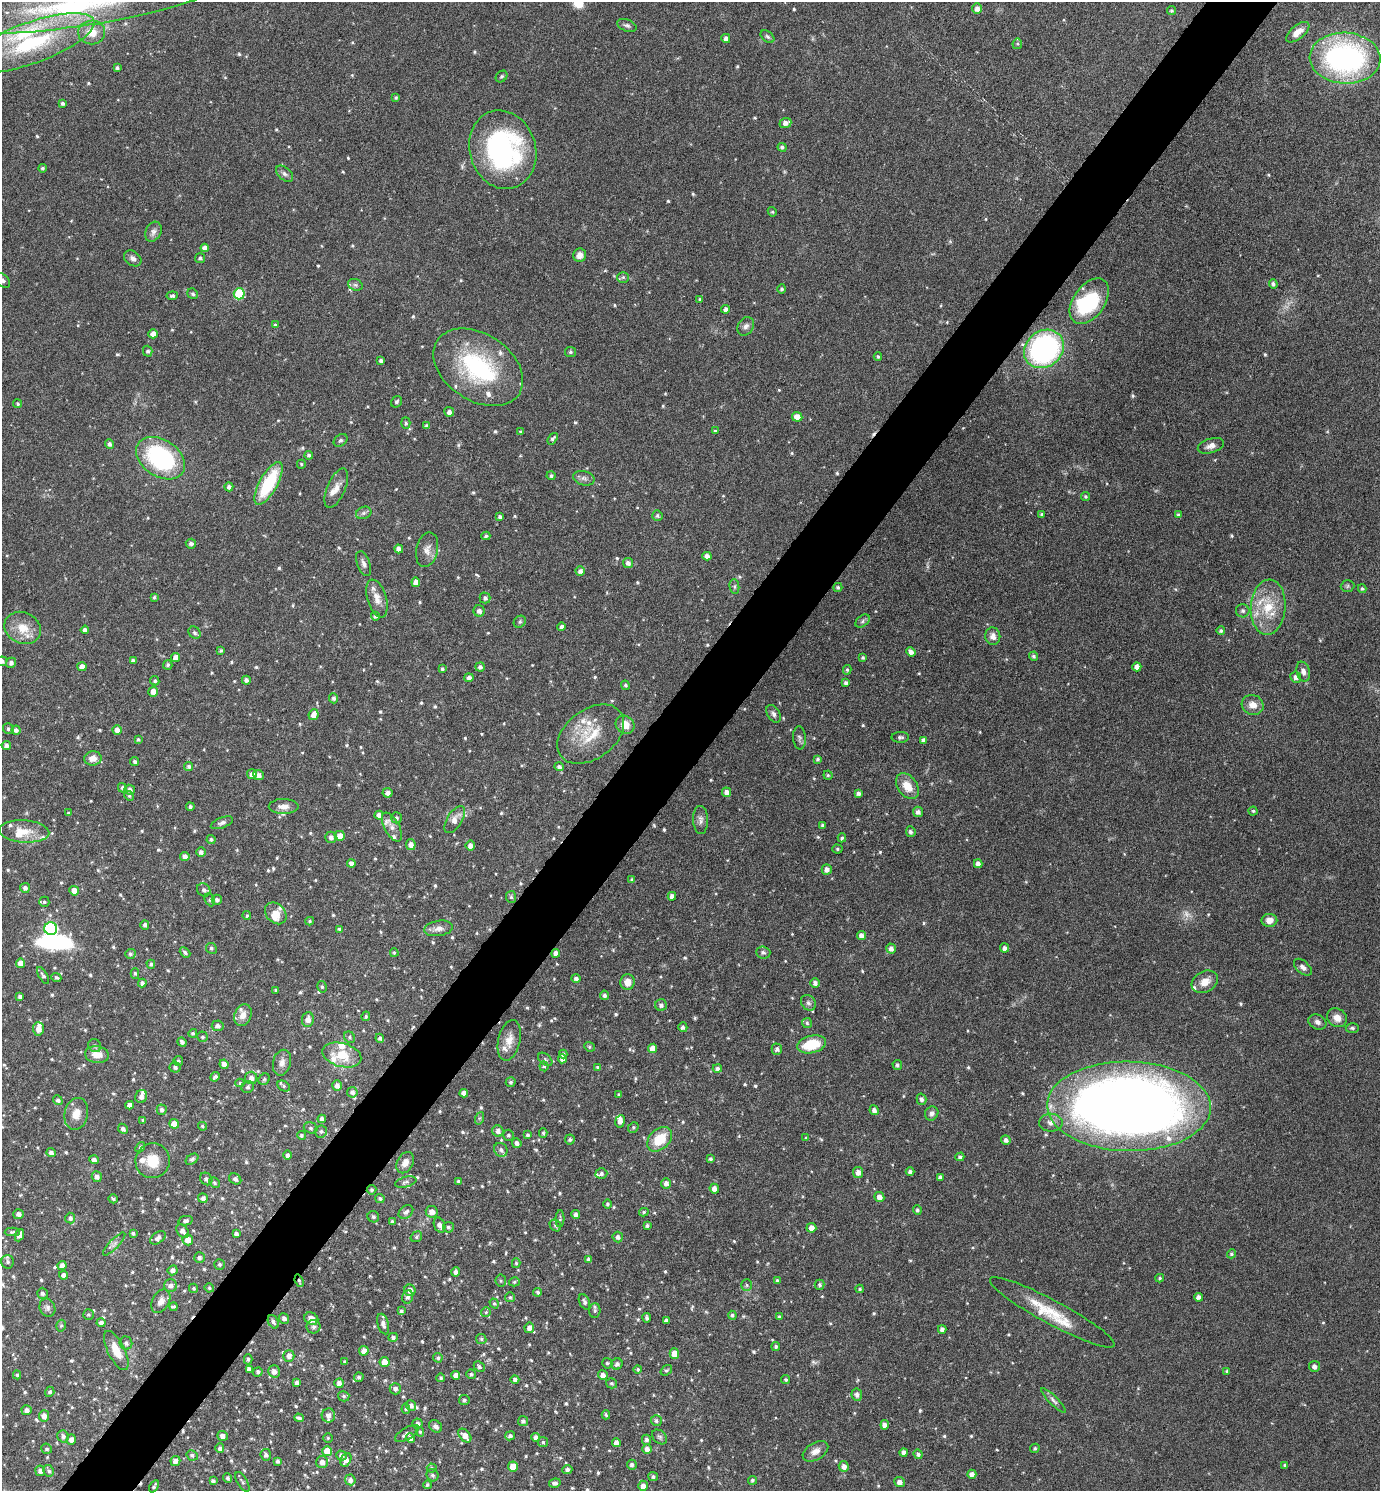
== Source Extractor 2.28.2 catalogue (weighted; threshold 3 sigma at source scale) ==
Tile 7 of 4 x 4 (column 3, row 2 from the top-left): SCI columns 2912-4289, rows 2983-4471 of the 5964 x 5961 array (HDU 1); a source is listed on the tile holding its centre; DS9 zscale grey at full resolution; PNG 1382 x 1493 px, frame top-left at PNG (2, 2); each listed source drawn as its Kron ellipse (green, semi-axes under 4 px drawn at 4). Shown black and unused: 5% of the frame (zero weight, under 4 of 8 exposures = <1% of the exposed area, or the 3 px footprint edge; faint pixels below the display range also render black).
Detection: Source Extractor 2.28.2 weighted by HDU 2 'WHT'; one run over the whole footprint, this tile lists its part. Background 0.119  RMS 0.0051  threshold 0.0209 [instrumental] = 3 sigma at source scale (4.09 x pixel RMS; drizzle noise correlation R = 1.36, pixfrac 0.8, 0.05/0.05 arcsec/px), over >= 5 px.
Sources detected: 827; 4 too faint to see at this stretch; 2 inside a brighter object's white glare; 3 cosmic-ray / hot-pixel residue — neither listed nor drawn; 36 inside a brighter listed object's ellipse — not listed separately; of the other 782, all 500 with FLUX_AUTO >= 0.695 (the completeness limit of this list) listed and drawn (282 fainter detections not listed), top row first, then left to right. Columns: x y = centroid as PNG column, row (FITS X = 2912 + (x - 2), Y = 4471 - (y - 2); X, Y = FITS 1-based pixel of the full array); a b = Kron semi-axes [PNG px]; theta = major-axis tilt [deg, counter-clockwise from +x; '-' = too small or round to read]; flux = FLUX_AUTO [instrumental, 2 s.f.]
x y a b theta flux
75 6 134 21 8 86
977 9 5 5 - 2.6
1172 11 4 4 - 0.84
627 25 10 6 -20 1.4
92 32 13 12 - 6.9
1298 32 14 6 39 4.6
767 37 8 5 -39 1
726 38 4 4 - 1.7
31 43 67 20 20 52
1017 44 5 5 - 0.79
1345 58 35 25 -3 100
117 68 3 3 - 1
502 76 6 5 - 0.84
396 98 4 4 - 0.81
63 103 3 3 - 0.98
785 123 6 5 - 2.4
782 147 4 4 - 1.1
503 150 40 33 -73 94
42 168 4 4 - 0.9
285 174 10 6 -41 1.6
772 212 5 4 - 0.73
153 232 10 7 62 2.1
205 248 4 4 - 2.6
580 255 7 6 - 3.1
133 258 9 7 -38 1.8
200 258 5 5 - 1
623 277 5 5 - 0.81
2 280 9 6 -41 1.5
1273 284 5 4 - 1.2
355 285 7 5 -21 1.1
782 289 5 4 - 0.96
193 294 6 5 - 0.86
239 294 5 5 - 27
172 296 6 4 6 1
700 299 4 4 - 0.73
1089 301 25 15 55 36
726 309 4 4 - 1.6
275 325 4 4 - 0.83
746 326 10 7 58 2
153 334 4 4 - 3.1
1044 349 21 18 39 110
148 351 5 5 - 1.2
570 352 5 5 - 0.9
878 357 4 3 - 0.72
381 361 4 3 - 1.5
478 367 49 33 -33 55
397 402 6 5 - 1
18 404 4 4 - 0.78
449 412 5 5 - 1.9
797 417 5 5 - 4.3
406 423 6 4 -88 0.82
427 426 4 3 - 1.2
715 431 4 4 - 0.7
520 432 4 3 - 0.83
553 439 6 4 54 1.1
340 440 7 5 36 0.97
109 444 5 4 - 1.5
1211 446 13 7 16 3
309 455 4 4 - 0.98
161 458 27 18 -34 57
301 464 4 4 - 0.71
551 476 4 4 - 1.2
584 478 11 7 -15 1.8
269 483 24 9 61 29
229 487 4 4 - 1.6
336 488 21 9 67 4.3
1086 496 4 4 - 0.83
364 513 8 6 20 1.3
1042 514 4 3 - 0.72
1179 515 4 4 - 0.95
657 516 5 5 - 1.1
500 517 4 3 - 1.3
486 536 4 3 - 0.79
191 544 5 5 - 1.4
399 549 4 4 - 2.8
427 550 18 10 77 3.8
707 556 4 4 - 2.5
628 563 5 5 - 2
364 564 13 6 -69 2.1
580 571 5 4 - 2
416 582 5 4 - 3.1
734 586 7 5 -85 0.94
1348 586 7 6 - 0.91
838 587 4 4 - 0.94
1362 589 4 4 - 0.72
154 597 4 4 - 0.86
377 598 19 9 -73 4.9
485 598 5 5 - 1.4
1268 607 28 17 85 16
479 611 5 5 - 1.9
1243 611 7 6 - 1.4
375 616 4 4 - 1.2
863 621 8 5 38 1.1
520 622 6 5 - 0.87
562 627 4 4 - 1.5
23 628 19 15 -25 8.9
85 630 4 4 - 2
1221 631 4 4 - 1
194 633 6 5 - 1.2
993 636 9 7 -83 3.1
221 650 4 4 - 0.81
911 652 5 4 - 2.6
1033 656 4 4 - 0.93
176 657 4 4 - 2.8
863 658 4 4 - 0.88
2 661 5 5 - 1.2
133 661 4 3 - 1.2
11 663 5 5 - 1.7
168 665 4 4 - 1
82 667 4 4 - 3.5
480 667 5 4 - 1.4
1137 667 4 4 - 2.9
442 669 4 4 - 0.83
847 670 5 4 - 0.81
1303 672 10 6 -76 2.4
1296 677 6 5 - 2
469 678 4 4 - 1.6
246 680 4 4 - 1.7
155 681 5 4 - 0.86
846 683 4 4 - 1.1
625 685 5 4 - 0.82
153 692 5 5 - 3.4
334 698 5 4 - 1.3
1253 705 11 9 -24 4.3
773 714 9 6 -59 1.5
313 715 5 5 - 3
625 725 10 8 -39 5.6
8 729 5 5 - 1.1
16 730 4 4 - 1.6
117 730 5 4 - 2.7
591 734 37 24 36 18
900 737 9 5 0 1.2
799 738 11 6 -85 1.5
138 739 4 4 - 0.77
923 740 4 4 - 1.5
6 745 5 4 - 1.6
93 758 9 7 7 3.9
818 759 3 3 - 0.78
135 761 4 4 - 1
189 766 4 4 - 1.2
559 767 5 4 - 1.2
252 774 5 5 - 2.5
258 775 5 5 - 2.1
828 775 4 4 - 0.71
907 786 14 9 -54 7.3
122 788 5 4 - 1.3
130 790 5 4 - 1.6
727 792 4 4 - 2.4
387 793 5 5 - 2.1
858 793 4 4 - 1.5
129 796 5 4 - 0.7
284 806 15 7 -1 3.1
190 807 4 3 - 0.98
1253 811 4 4 - 0.74
918 812 5 5 - 1.9
68 813 4 3 - 0.77
379 815 4 4 - 2.6
396 818 5 5 - 1.1
455 820 15 7 58 3.9
701 820 14 7 -88 2.3
222 823 11 5 21 1.5
823 825 4 3 - 1.2
392 827 16 7 -62 3.1
24 831 25 11 -3 8
911 832 5 5 - 1.3
340 836 5 5 - 4.7
331 837 5 5 - 1.8
842 838 4 3 - 0.82
211 840 4 4 - 0.97
411 845 5 5 - 2.8
470 846 5 4 - 2.4
837 849 5 4 - 0.75
201 852 5 4 - 1.5
185 856 5 4 - 2
351 863 4 4 - 1.8
978 864 4 4 - 2.3
827 869 5 5 - 2.4
632 880 4 4 - 1.1
25 888 5 4 - 1.7
204 890 7 6 - 1.7
74 891 5 4 - 4.1
672 896 4 4 - 2.1
511 897 6 5 - 0.92
210 900 7 5 -65 0.87
217 900 5 5 - 1.5
44 902 5 5 - 0.91
276 913 12 9 -46 4.7
247 916 4 4 - 0.8
1269 920 8 6 1 3.9
310 921 4 3 - 0.75
145 925 5 4 - 1.3
439 928 14 7 8 2.9
51 929 6 6 - 59
339 929 4 4 - 0.95
861 936 5 4 - 2.2
211 948 5 5 - 1
1005 948 4 4 - 1.7
891 949 5 4 - 2.2
185 952 6 4 -41 1.2
763 952 7 6 - 1.1
394 953 4 3 - 0.71
556 953 4 4 - 2.4
130 954 5 5 - 1
21 963 4 4 - 4.3
151 964 4 4 - 1.1
1303 967 10 6 -42 2.2
135 973 5 4 - 0.84
43 975 9 4 -59 1.2
56 978 5 3 - 0.87
576 979 5 4 - 1.3
628 982 8 7 - 4.7
1205 982 14 10 30 4.9
142 983 4 4 - 1.6
815 983 5 4 - 1.8
322 987 6 4 -76 0.96
276 990 3 3 - 0.8
604 995 5 4 - 1.2
20 997 4 3 - 1.3
808 1003 8 7 - 1.5
661 1005 6 6 - 1.6
243 1015 11 8 69 3.9
366 1016 5 4 - 0.72
1337 1018 10 9 - 4
308 1019 7 6 - 3.4
1317 1022 9 7 -24 2
807 1023 5 5 - 0.74
218 1026 6 5 - 1.8
683 1027 5 4 - 1.4
1352 1028 7 4 -1 0.94
38 1029 7 5 -87 3.5
193 1033 4 4 - 0.8
203 1037 5 5 - 1
350 1037 6 5 - 0.84
380 1038 4 4 - 1.3
509 1040 21 11 77 5.3
182 1042 5 3 - 1.3
812 1044 14 8 12 16
95 1046 7 6 - 1
589 1047 5 4 - 0.72
653 1048 5 4 - 3.9
777 1049 5 5 - 1.5
563 1054 4 4 - 1.1
97 1055 12 8 -7 5.2
342 1055 20 11 -15 12
545 1059 8 5 -41 1
562 1059 5 4 - 2.2
178 1061 5 5 - 0.8
282 1063 13 9 76 2.7
224 1064 5 4 - 2.2
897 1065 5 4 - 1.2
544 1066 5 4 - 0.72
175 1067 5 5 - 1.4
598 1067 4 3 - 1.1
717 1068 5 4 - 1.5
215 1077 5 4 - 1.2
251 1078 6 6 - 2.4
264 1079 6 5 - 0.82
511 1082 5 5 - 1.2
240 1083 4 4 - 0.73
337 1085 5 5 - 2.3
284 1086 7 5 -28 0.98
248 1087 6 5 - 1
352 1092 5 5 - 1.7
464 1093 4 4 - 2.3
619 1095 3 3 - 0.79
141 1096 7 5 68 2.2
921 1099 5 5 - 1.4
58 1100 5 4 - 1.2
130 1105 4 4 - 2.4
1129 1106 82 45 -1 580
162 1110 5 5 - 1.5
874 1110 5 4 - 1.7
932 1113 7 6 - 1.7
76 1114 16 11 77 5.3
480 1118 6 4 70 0.79
322 1119 4 4 - 1.9
143 1120 4 3 - 0.78
620 1121 6 5 - 2.4
1051 1123 12 9 1 2.9
174 1124 5 4 - 5.3
202 1126 4 4 - 0.82
633 1127 6 5 - 0.73
311 1128 7 5 -17 1
123 1129 5 4 - 1.4
321 1131 6 6 - 1.2
498 1131 6 5 - 2.1
543 1133 5 3 - 0.76
301 1135 4 4 - 0.93
508 1135 5 5 - 0.96
528 1135 4 4 - 0.95
806 1138 4 3 - 0.7
570 1139 5 5 - 0.99
660 1139 14 10 44 13
1006 1140 5 4 - 1.6
517 1143 5 4 - 1.7
140 1147 5 4 - 0.78
501 1150 7 6 - 1.6
51 1152 4 4 - 1.8
287 1155 5 4 - 1.3
960 1157 4 4 - 1.2
192 1159 7 5 36 0.98
710 1159 4 3 - 1
94 1160 5 4 - 2
153 1161 17 17 - 10
405 1163 11 8 62 3.1
858 1172 5 5 - 2.8
910 1172 4 4 - 1.2
601 1174 6 5 - 1.2
97 1177 5 5 - 1.9
940 1177 4 4 - 1.3
206 1179 7 5 -49 1.5
235 1179 6 5 - 1.6
458 1181 4 3 - 0.84
406 1182 11 5 14 1.3
214 1183 6 4 -45 0.81
666 1183 5 5 - 2.2
714 1189 5 4 - 2.6
371 1190 5 4 - 0.87
879 1197 5 5 - 3
203 1198 5 4 - 1.6
380 1198 4 4 - 0.82
113 1199 5 4 - 0.77
607 1204 5 4 - 0.94
917 1210 4 4 - 0.99
406 1212 8 6 38 1.7
432 1212 6 5 - 2.9
644 1212 5 4 - 0.76
19 1214 5 5 - 2
576 1215 5 4 - 1.8
373 1217 6 5 - 0.97
70 1218 5 5 - 1.5
560 1219 8 4 89 0.78
186 1221 7 4 12 1.2
392 1222 4 3 - 0.84
439 1225 8 5 -68 2.4
555 1225 6 5 - 1.1
647 1226 4 4 - 0.96
448 1227 5 5 - 0.98
811 1228 5 4 - 3
183 1231 7 5 -46 2.5
12 1232 7 4 1 0.94
133 1233 3 3 - 0.92
236 1234 4 3 - 1.4
19 1235 6 4 67 2.6
416 1237 6 5 - 0.91
618 1237 5 5 - 1.5
158 1238 9 5 36 2.1
188 1240 5 5 - 4.4
114 1244 15 4 46 1.6
1231 1254 4 4 - 0.83
199 1258 5 5 - 1.5
589 1259 4 4 - 1.7
8 1262 7 6 - 1.3
516 1263 5 4 - 0.74
219 1264 5 5 - 0.99
62 1266 4 4 - 2.8
173 1270 5 5 - 2.1
456 1272 4 4 - 1.9
64 1275 4 4 - 2
1160 1278 4 3 - 0.7
777 1280 3 3 - 0.71
299 1281 6 4 -69 0.97
501 1281 6 5 - 0.9
514 1282 5 4 - 0.78
170 1285 6 6 - 2.1
747 1285 6 5 - 0.82
820 1285 5 4 - 0.95
194 1288 5 4 - 0.76
209 1288 5 4 - 0.73
860 1289 4 4 - 0.7
410 1290 6 5 - 3.2
538 1292 4 4 - 0.8
42 1293 5 5 - 1.4
408 1297 6 5 - 1.5
510 1297 5 5 - 0.79
1199 1297 4 4 - 1.8
161 1301 12 8 61 3
584 1302 8 5 -63 1.5
494 1303 5 4 - 0.7
173 1307 4 3 - 0.87
47 1308 9 7 -65 1.6
595 1310 7 5 88 1.1
401 1311 4 4 - 0.9
486 1312 5 5 - 0.71
1052 1312 70 12 -28 15
88 1315 5 5 - 0.73
732 1315 4 4 - 0.91
779 1317 3 3 - 0.82
284 1318 5 5 - 1.8
647 1318 4 3 - 1.2
311 1319 7 6 - 4.1
666 1320 3 3 - 1.1
273 1322 7 5 -60 1.4
101 1323 4 4 - 1.7
383 1324 10 5 -75 1.9
61 1326 6 4 74 0.79
314 1327 7 7 - 1.5
529 1328 5 5 - 2.2
942 1329 4 4 - 1.9
393 1337 5 4 - 1.3
481 1339 5 5 - 0.81
126 1343 6 6 - 1.5
776 1346 4 4 - 0.88
116 1350 21 8 -64 7.5
364 1351 5 5 - 2.9
674 1354 5 5 - 4.9
289 1356 6 5 - 2
438 1358 5 4 - 0.84
248 1359 5 4 - 1
345 1362 3 3 - 1
384 1362 5 5 - 5.6
607 1363 5 5 - 0.95
617 1364 6 5 - 1.6
1314 1366 5 5 - 1.9
479 1367 6 5 - 1.1
249 1369 4 4 - 1.9
638 1369 4 4 - 0.78
666 1370 6 4 37 0.78
274 1371 6 5 - 2.6
1227 1371 4 4 - 0.77
258 1372 5 4 - 1.1
471 1374 5 4 - 0.96
17 1375 4 4 - 0.76
456 1375 4 4 - 2.6
603 1375 5 5 - 2.4
359 1377 5 4 - 1
441 1378 4 3 - 0.78
515 1379 4 4 - 1.5
786 1380 4 4 - 0.77
297 1383 4 4 - 1.9
339 1383 5 4 - 2.3
612 1383 5 5 - 0.76
395 1389 6 5 - 1.8
50 1392 5 4 - 1.1
857 1395 6 5 - 1.8
344 1396 6 5 - 0.91
464 1400 5 5 - 1
1053 1400 16 4 -45 1.7
411 1406 5 5 - 2
406 1409 5 4 - 0.77
27 1410 5 5 - 2.3
328 1415 7 6 - 2.2
606 1415 4 3 - 0.72
44 1416 5 5 - 2.9
299 1418 5 3 - 1.1
523 1421 5 5 - 1.4
656 1421 5 5 - 1.1
417 1424 5 5 - 1.7
885 1425 4 4 - 2
436 1426 7 5 -39 1.7
420 1432 5 4 - 0.73
407 1433 13 6 30 1.9
63 1436 6 5 - 1.6
222 1436 5 4 - 2.2
465 1436 8 5 -48 3.7
510 1436 5 4 - 1.3
536 1437 4 4 - 1.9
660 1437 8 6 -43 1.2
328 1438 5 5 - 0.73
410 1438 5 4 - 2
71 1439 5 4 - 2.3
646 1440 5 4 - 1.3
543 1442 5 5 - 0.86
616 1443 4 4 - 3.1
220 1448 5 4 - 1.3
1035 1448 5 4 - 0.76
47 1449 5 5 - 0.87
647 1449 5 4 - 2.2
327 1451 5 5 - 9.4
815 1451 14 8 31 3.4
904 1453 4 4 - 1.9
918 1454 5 4 - 1.3
192 1455 6 5 - 1.1
266 1455 6 5 - 1.6
341 1455 5 4 - 1.7
346 1460 7 5 63 2.9
175 1461 5 5 - 2.4
277 1461 4 3 - 1
322 1462 6 6 - 2.7
632 1465 5 5 - 1.5
1285 1465 4 3 - 0.89
844 1466 5 5 - 2.5
513 1467 5 5 - 5.6
432 1468 5 4 - 0.7
567 1469 5 4 - 1.5
40 1471 5 5 - 2.4
49 1471 6 5 - 1.2
972 1474 4 4 - 2.4
432 1475 6 6 - 1.2
653 1477 5 4 - 0.97
228 1478 5 4 - 1.2
350 1480 5 5 - 2
752 1480 4 4 - 0.9
213 1481 4 3 - 1.1
242 1482 11 5 -59 1.1
899 1482 5 5 - 2.5
555 1483 6 4 8 1.5
427 1485 4 4 - 0.87
154 1486 6 4 60 1.1
643 1486 5 4 - 2.5
Overlapping masked pixels (flux is a lower limit): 4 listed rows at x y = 1044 349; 371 1190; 299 1281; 154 1486
Isophote crosses this tile's border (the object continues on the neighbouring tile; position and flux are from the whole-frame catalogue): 3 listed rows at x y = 75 6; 2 280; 2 661